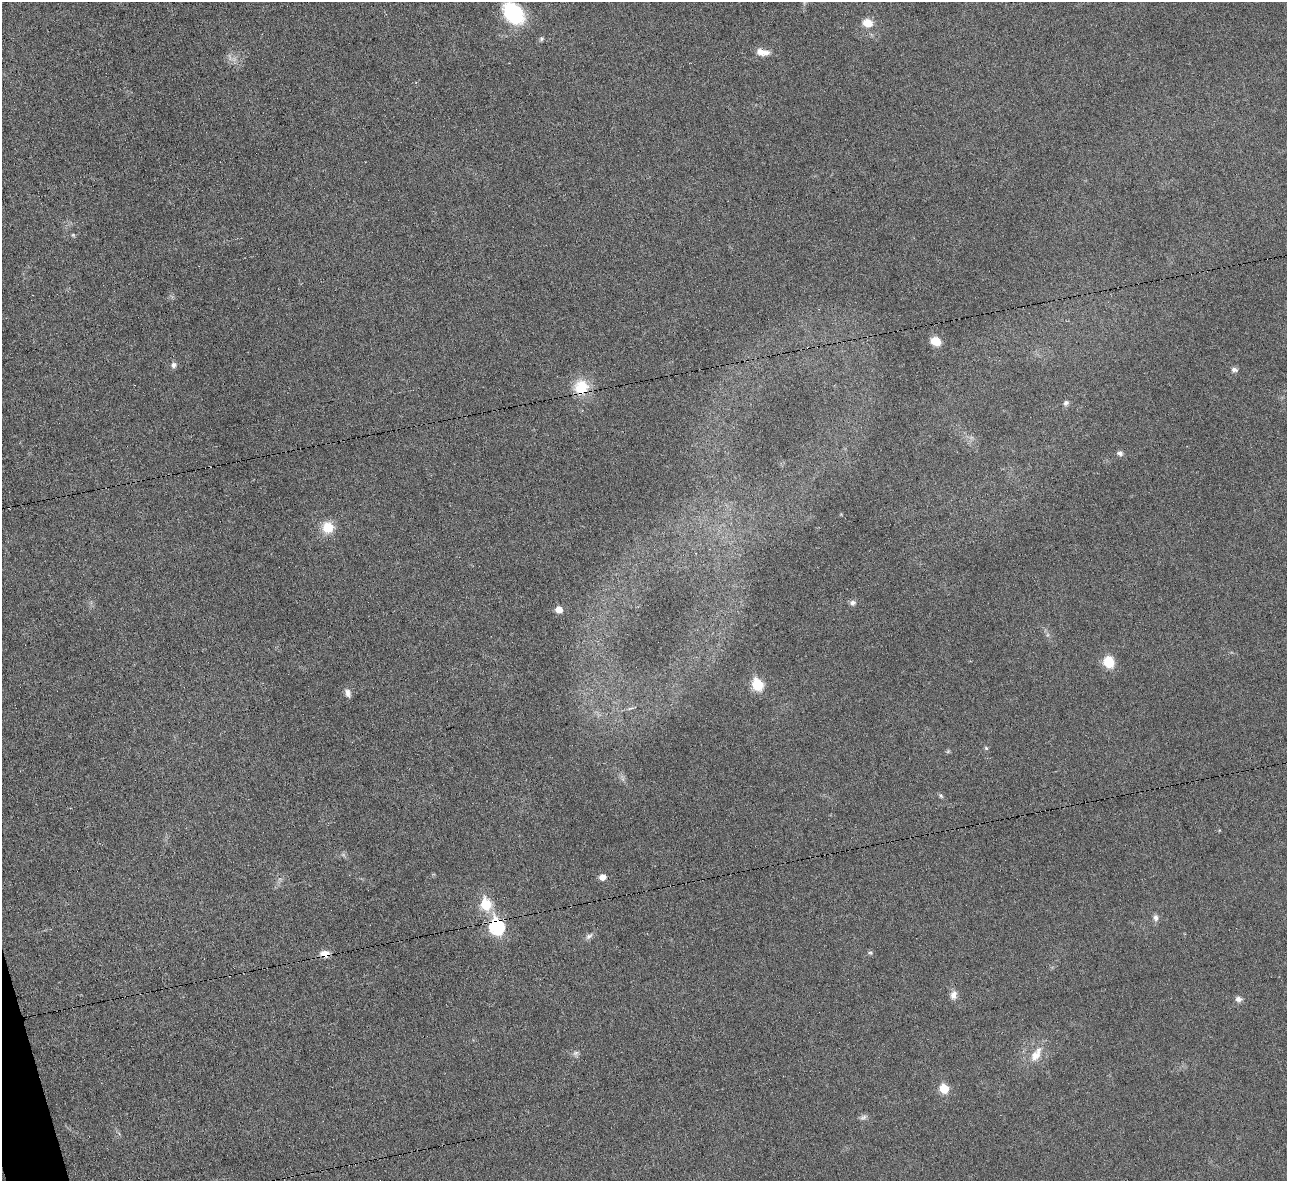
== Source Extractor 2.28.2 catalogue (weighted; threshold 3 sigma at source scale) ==
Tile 7 of 4 x 4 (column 3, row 2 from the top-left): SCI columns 2569-3853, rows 2502-3680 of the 5139 x 5124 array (HDU 1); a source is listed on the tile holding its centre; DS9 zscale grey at full resolution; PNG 1289 x 1183 px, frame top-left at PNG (2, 2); no overlay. Shown black and unused: <1% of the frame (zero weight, under 3 of 6 exposures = <1% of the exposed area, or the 3 px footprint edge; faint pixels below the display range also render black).
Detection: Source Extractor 2.28.2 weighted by HDU 2 'WHT'; one run over the whole footprint, this tile lists its part. Background 0.035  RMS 0.0039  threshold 0.0158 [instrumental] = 3 sigma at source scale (4.09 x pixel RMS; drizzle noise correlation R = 1.36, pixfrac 0.8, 0.05/0.05 arcsec/px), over >= 5 px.
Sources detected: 35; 2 too faint to see at this stretch — not listed; the other 33 listed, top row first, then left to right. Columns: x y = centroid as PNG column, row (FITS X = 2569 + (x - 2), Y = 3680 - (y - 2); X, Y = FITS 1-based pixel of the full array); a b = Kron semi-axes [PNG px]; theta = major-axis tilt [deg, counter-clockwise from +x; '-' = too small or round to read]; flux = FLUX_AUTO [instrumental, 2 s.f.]
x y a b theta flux
513 13 26 18 -46 24
867 23 13 10 -16 4.2
541 38 6 6 - 0.66
762 52 16 8 -9 3.6
73 235 5 5 - 0.43
936 341 10 7 -24 5.6
173 365 9 7 -84 1.2
1234 370 8 7 - 1.1
581 387 17 16 - 10
1066 403 7 6 - 1
1120 453 8 6 -8 1.1
328 527 13 12 - 7.1
853 603 8 7 - 1.2
559 610 6 5 - 4
1109 662 11 9 -70 8.8
757 684 7 6 - 24
348 693 11 7 -72 1.7
630 708 9 3 13 0.78
986 748 6 4 -45 0.52
941 796 8 4 -52 0.64
602 877 5 5 - 2.8
486 904 7 6 - 18
1156 918 9 6 -81 1.4
497 927 8 7 - 55
589 936 11 6 34 1.3
870 952 6 4 0 0.53
325 954 11 7 -2 3.1
953 995 11 8 84 2.2
1239 999 8 7 - 1.6
576 1053 9 6 27 1
1036 1054 24 11 57 5.7
944 1089 6 5 - 13
863 1117 10 5 31 1
Overlapping masked pixels (flux is a lower limit): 3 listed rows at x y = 581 387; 497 927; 325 954